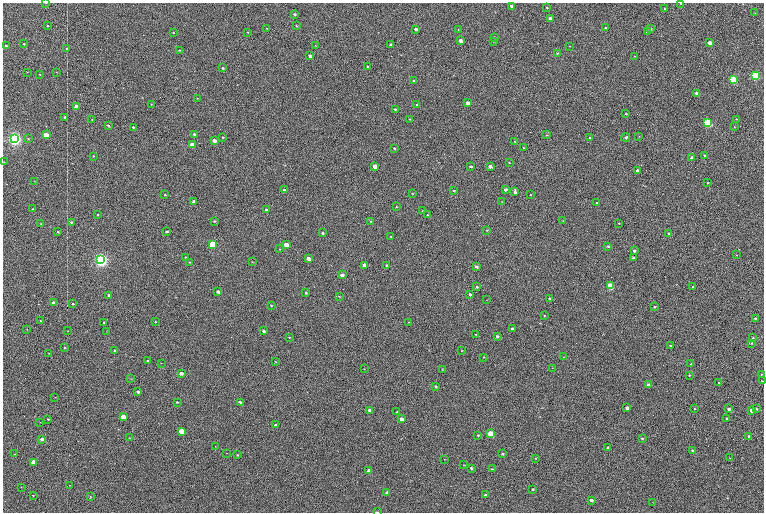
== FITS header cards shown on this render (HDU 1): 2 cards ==
NAXIS1  =                 1523
NAXIS2  =                 1020

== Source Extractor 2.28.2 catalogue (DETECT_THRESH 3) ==
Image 1523 x 1020 px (HDU 1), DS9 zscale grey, zoomed out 1/2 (1 PNG px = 2 x 2 image px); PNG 766 x 514 px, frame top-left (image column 2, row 1019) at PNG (3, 3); each listed source drawn as its Kron ellipse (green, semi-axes under 4 px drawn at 4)
Background 71.6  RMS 19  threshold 55.8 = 3 sigma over >= 5 px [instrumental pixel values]
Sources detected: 269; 43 cannot appear on this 1/2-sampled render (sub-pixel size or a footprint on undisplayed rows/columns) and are neither listed nor drawn; the other 226 listed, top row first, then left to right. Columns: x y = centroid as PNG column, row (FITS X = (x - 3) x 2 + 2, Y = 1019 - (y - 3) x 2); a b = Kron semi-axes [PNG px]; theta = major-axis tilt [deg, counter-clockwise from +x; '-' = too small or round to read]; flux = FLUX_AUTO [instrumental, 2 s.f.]
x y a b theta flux
46 3 3 1 - 2.3e+03
681 3 2 2 - 3.2e+03
511 6 2 2 - 5.4e+03
547 8 3 2 - 2.4e+03
664 9 2 2 - 4.1e+03
755 13 2 1 - 1.1e+03
295 14 3 2 - 6.8e+03
550 19 3 2 - 2.7e+04
48 26 2 2 - 4.0e+03
296 26 3 2 - 2.3e+03
267 28 3 2 - 1.5e+03
605 28 2 2 - 3.2e+03
416 29 3 2 - 1.5e+04
458 29 3 2 - 1.8e+03
650 29 2 2 - 7.9e+03
248 32 3 2 - 2.3e+03
647 32 2 2 - 1.1e+04
173 33 3 2 - 2.7e+03
494 37 3 2 - 3.7e+03
460 41 3 2 - 3.4e+04
494 41 3 2 - 1.9e+03
710 43 3 2 - 5.9e+04
24 44 2 2 - 4.9e+03
315 45 3 2 - 1.6e+03
391 45 3 2 - 9.6e+03
6 46 2 2 - 4.8e+03
569 46 3 2 - 1.6e+03
67 49 2 2 - 2.2e+03
179 50 3 2 - 2.6e+03
557 53 2 2 - 2.1e+03
310 56 3 2 - 1.8e+04
634 56 3 2 - 1.5e+03
368 67 2 2 - 4.6e+03
223 68 3 2 - 6.1e+03
27 72 2 2 - 1.3e+03
56 72 3 2 - 2.1e+03
40 74 2 2 - 3.0e+03
755 76 3 3 - 5.8e+05
414 80 3 2 - 4.0e+03
733 80 3 3 - 4.5e+05
697 93 3 2 - 2.3e+04
197 98 3 2 - 1.5e+03
467 103 3 3 - 1.8e+04
151 104 3 2 - 1.7e+03
416 105 3 2 - 3.5e+03
76 106 3 2 - 6.6e+04
395 109 3 2 - 5.0e+03
626 114 2 2 - 3.2e+03
65 117 2 2 - 4.9e+03
92 119 2 2 - 1.2e+03
410 119 3 2 - 2.1e+03
736 119 2 2 - 3.1e+03
708 123 4 3 - 6.0e+05
108 126 2 2 - 4.0e+03
133 127 2 2 - 4.8e+03
734 127 2 2 - 1.4e+03
194 134 3 2 - 7.7e+03
46 135 3 3 - 1.1e+05
546 135 3 2 - 2.4e+03
639 136 2 2 - 1.8e+03
223 137 3 2 - 3.3e+03
626 137 4 3 - 6.8e+03
28 138 3 2 - 2.2e+03
589 138 3 2 - 2.6e+03
15 139 3 3 - 2.2e+06
214 141 3 2 - 2.9e+04
515 142 3 2 - 2.1e+03
192 145 3 3 - 6.2e+04
394 148 3 2 - 4.3e+03
523 148 2 2 - 1.8e+03
93 156 2 2 - 2.1e+03
704 156 2 2 - 4.7e+03
692 158 3 2 - 3.5e+04
4 162 2 2 - 1.4e+03
509 162 3 2 - 2.2e+03
375 166 3 3 - 6.4e+04
471 166 3 2 - 3.8e+03
490 166 3 2 - 2.7e+04
637 170 3 2 - 1.3e+04
35 181 2 2 - 1.2e+03
707 183 2 2 - 2.6e+03
505 189 3 2 - 1.2e+04
285 190 3 2 - 1.2e+04
454 191 2 2 - 2.9e+03
515 192 3 3 - 1.4e+04
412 193 3 2 - 2.3e+03
165 195 3 2 - 3.0e+03
530 195 3 2 - 2.1e+03
194 202 4 3 - 1.5e+04
502 202 2 2 - 9.9e+02
597 203 3 2 - 5.3e+03
396 207 3 2 - 1.7e+03
33 209 2 2 - 2.3e+03
267 210 3 2 - 1.9e+04
423 211 3 2 - 2.2e+03
98 215 3 2 - 3.1e+03
427 215 3 2 - 2.7e+03
214 221 3 2 - 3.2e+03
371 221 4 3 - 3.1e+03
562 221 3 2 - 1.3e+03
71 222 2 2 - 5.4e+03
619 223 2 2 - 2.3e+03
41 224 3 3 - 2.4e+03
487 230 3 2 - 2.0e+03
167 231 3 2 - 5.5e+03
58 232 3 2 - 3.2e+03
323 233 3 2 - 5.1e+03
669 234 3 2 - 4.1e+03
391 236 3 2 - 1.9e+03
213 244 3 3 - 3.4e+05
286 245 3 3 - 8.8e+04
608 246 3 3 - 5.0e+03
280 249 3 2 - 1.9e+03
634 251 3 3 - 6.2e+03
737 255 2 2 - 1.9e+03
186 257 3 2 - 4.1e+03
634 258 3 2 - 1.3e+04
308 259 3 3 - 3.6e+04
101 260 4 3 - 2.5e+06
189 262 3 2 - 2.3e+03
252 262 3 2 - 1.7e+03
364 265 3 3 - 3.2e+04
386 265 3 3 - 3.7e+03
476 266 3 3 - 1.0e+04
342 275 3 3 - 1.5e+04
610 286 3 3 - 2.6e+05
477 287 3 2 - 3.5e+03
693 287 2 2 - 4.4e+03
218 292 3 2 - 1.5e+04
306 293 4 3 - 3.3e+03
470 294 3 2 - 9.3e+03
109 295 3 2 - 7.5e+03
339 297 3 2 - 2.1e+03
549 298 3 2 - 3.8e+03
487 300 3 2 - 1.2e+03
53 302 3 2 - 1.5e+04
73 304 3 2 - 5.4e+03
271 305 3 2 - 2.5e+03
654 306 2 2 - 3.9e+03
544 316 3 2 - 2.3e+03
755 318 3 2 - 5.1e+03
40 320 3 2 - 2.5e+03
155 322 3 2 - 2.1e+03
409 322 3 2 - 1.5e+03
104 323 3 2 - 6.6e+03
27 329 3 2 - 1.1e+03
512 329 3 2 - 9.2e+03
68 331 3 2 - 1.4e+03
107 331 3 2 - 1.3e+03
264 331 3 2 - 8.8e+03
476 334 3 2 - 1.9e+03
497 336 3 2 - 8.1e+03
289 338 3 2 - 1.9e+03
753 338 3 2 - 1.9e+03
751 343 3 2 - 3.0e+03
670 345 3 2 - 3.5e+03
65 348 3 2 - 2.9e+03
115 350 3 2 - 5.5e+03
462 350 3 2 - 1.5e+03
49 353 3 2 - 1.4e+03
484 357 3 2 - 2.8e+03
564 357 3 2 - 1.5e+03
148 361 3 3 - 6.1e+03
276 362 3 2 - 2.2e+03
161 363 3 2 - 1.1e+03
691 364 2 2 - 2.1e+03
552 368 2 2 - 1.4e+03
364 369 3 2 - 1.5e+03
442 369 2 2 - 1.8e+03
181 373 3 2 - 1.9e+04
761 374 2 2 - 2.5e+03
689 375 3 2 - 3.0e+03
131 379 3 2 - 1.2e+03
762 381 2 2 - 3.2e+03
718 383 2 2 - 2.0e+03
649 385 3 3 - 2.7e+04
436 387 3 2 - 4.3e+03
138 392 3 2 - 1.2e+04
55 397 2 2 - 1.5e+03
177 402 2 2 - 3.0e+03
240 402 3 2 - 6.0e+03
627 408 3 2 - 1.4e+04
756 408 3 3 - 3.8e+03
694 409 2 2 - 1.7e+03
728 409 3 2 - 2.4e+04
369 410 3 3 - 1.3e+04
752 410 3 3 - 6.1e+04
397 412 3 2 - 3.0e+03
123 417 3 3 - 4.9e+04
727 418 3 2 - 4.3e+03
48 419 3 2 - 2.6e+03
402 419 3 3 - 3.7e+04
40 422 2 1 - 1.1e+03
275 425 3 3 - 6.7e+03
181 431 3 3 - 7.9e+04
491 434 3 3 - 2.6e+05
478 435 3 3 - 3.3e+03
749 436 2 2 - 6.8e+03
130 438 2 1 - 1.5e+03
642 438 2 2 - 3.2e+03
42 439 3 2 - 1.5e+04
215 446 2 1 - 2.4e+03
608 447 4 2 - 8.5e+03
693 451 2 2 - 1.0e+04
227 453 2 1 - 6.0e+03
15 454 2 2 - 1.2e+03
502 454 3 3 - 4.8e+03
238 455 3 3 - 3.2e+03
535 458 3 2 - 2.0e+03
730 458 2 1 - 2.2e+03
445 459 3 2 - 1.4e+03
33 462 3 3 - 5.0e+04
464 465 4 2 - 1.6e+03
471 468 3 2 - 6.1e+03
492 469 3 3 - 3.2e+03
369 471 3 3 - 2.6e+04
70 485 2 1 - 1.1e+03
21 487 2 2 - 1.3e+03
533 489 3 2 - 5.6e+03
387 493 3 3 - 1.3e+04
33 495 3 2 - 1.8e+03
485 495 3 2 - 3.6e+03
90 497 3 2 - 2.4e+03
591 500 3 2 - 1.2e+04
653 502 3 2 - 9.3e+02
377 512 4 1 - 2.5e+03
At the frame edge (FLAGS 8, measured only in part): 3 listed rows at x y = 46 3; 681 3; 377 512
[43 sub-pixel or undisplayed-footprint detections neither listed nor drawn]

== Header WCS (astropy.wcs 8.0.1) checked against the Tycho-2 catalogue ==
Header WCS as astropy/WCSLIB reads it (CRVAL/CRPIX/CD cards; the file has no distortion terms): RA---TAN/DEC--TAN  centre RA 05:23:30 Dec -01:11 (80.87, -1.18 deg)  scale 1.15 arcsec/px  FOV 29.1' x 19.5'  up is +88 deg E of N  parity flipped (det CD > 0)
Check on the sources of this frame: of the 60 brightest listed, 9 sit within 3.4 arcsec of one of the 15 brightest Tycho-2 stars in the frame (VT <= 11.82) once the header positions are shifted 0.37 arcsec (0.26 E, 0.27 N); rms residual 1.23 arcsec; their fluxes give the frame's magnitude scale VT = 24.30 - 2.5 log10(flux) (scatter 0.24 mag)
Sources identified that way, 8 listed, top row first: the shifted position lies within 3.4 arcsec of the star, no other Tycho-2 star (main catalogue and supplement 1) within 6.8 arcsec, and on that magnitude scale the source's flux lands within +1.5 / -3 mag of the star's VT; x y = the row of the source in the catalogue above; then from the Tycho-2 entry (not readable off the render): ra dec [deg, ICRS J2000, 3 dp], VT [Tycho-2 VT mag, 2 dp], TYC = Tycho-2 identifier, HIP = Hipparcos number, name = IAU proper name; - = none
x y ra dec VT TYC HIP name
755 76 80.996 -1.415 9.95 4753-1018-1 - -
733 80 80.993 -1.402 10.12 4753-1097-1 - -
15 139 80.943 -0.946 8.91 4753-387-1 - -
213 244 80.879 -1.073 10.48 4753-1534-1 - -
101 260 80.867 -1.002 7.84 4753-1205-1 25199 -
610 286 80.860 -1.327 11.24 4753-1591-1 - -
181 431 80.760 -1.057 11.82 4753-1463-1 - -
491 434 80.764 -1.254 10.69 4753-1358-1 - -